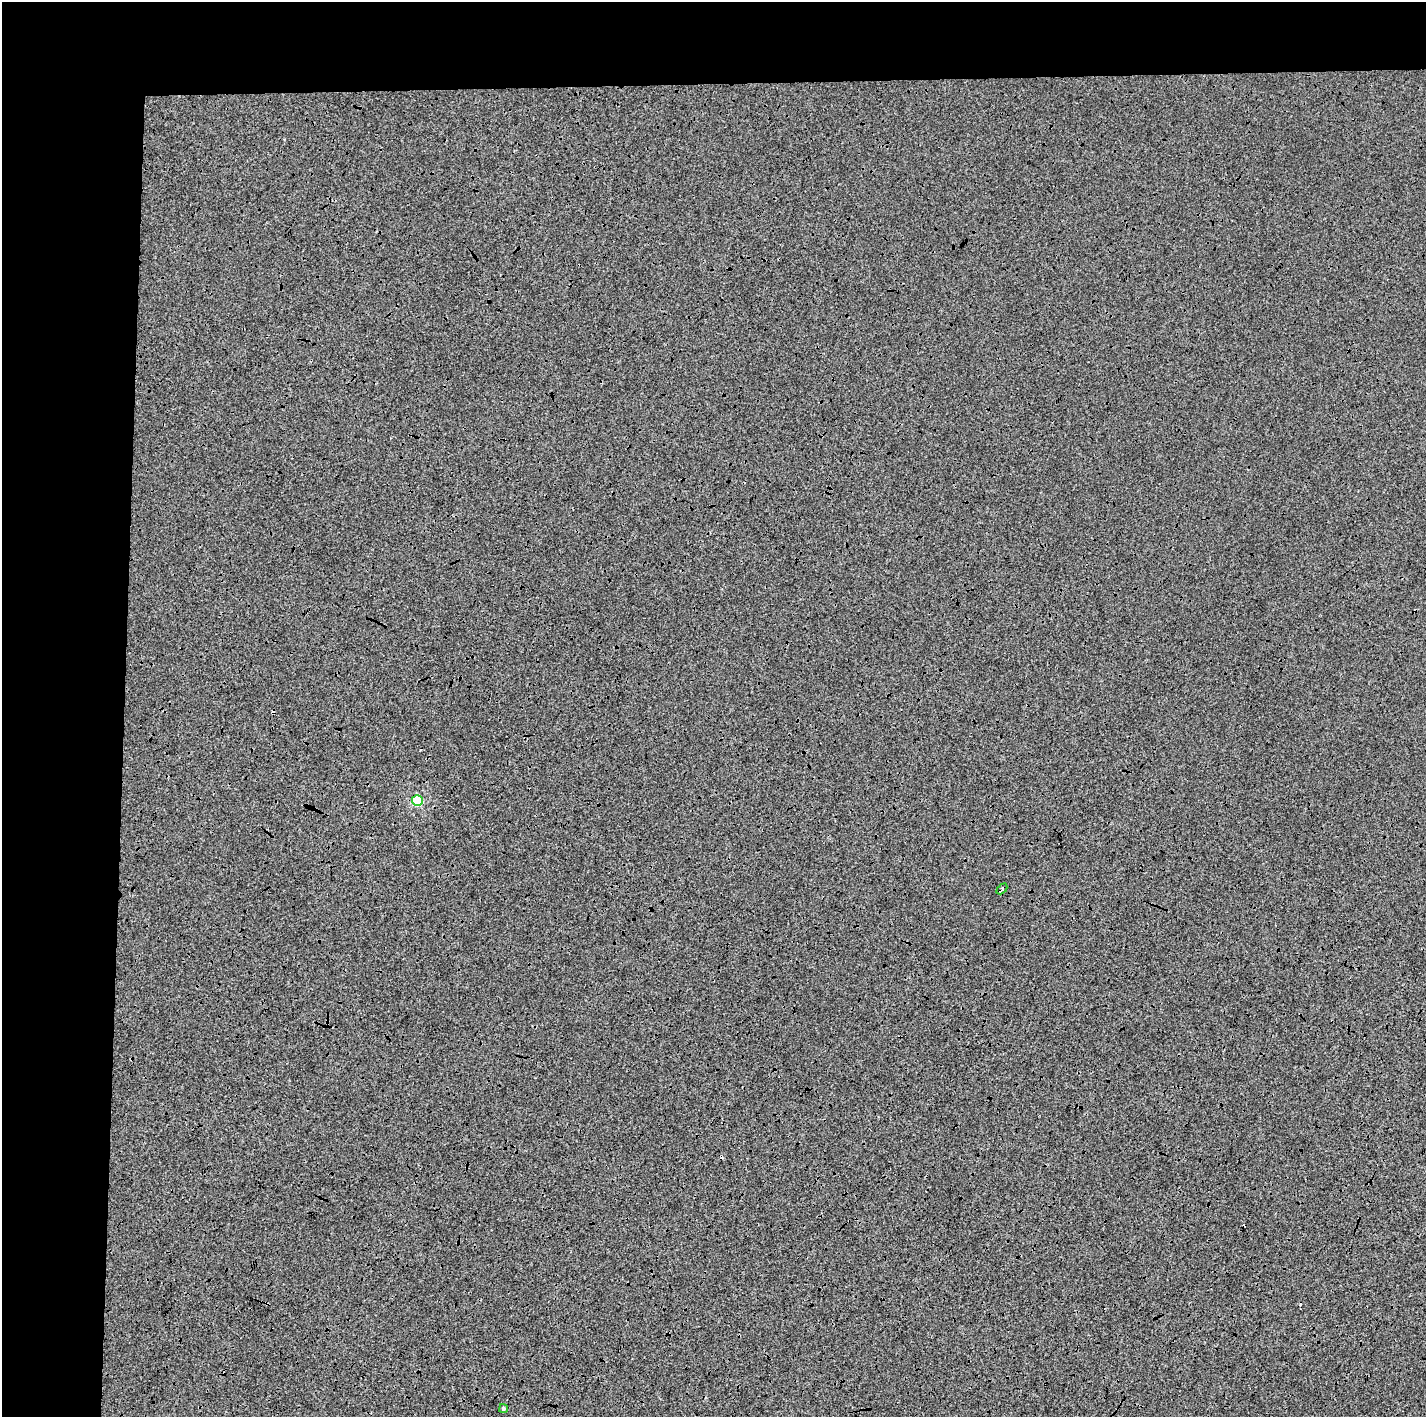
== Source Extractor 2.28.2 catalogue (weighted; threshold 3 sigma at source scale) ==
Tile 1 of 3 x 3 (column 1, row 1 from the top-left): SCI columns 13-1436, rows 2977-4391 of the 4284 x 4538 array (HDU 1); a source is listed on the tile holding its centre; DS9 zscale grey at full resolution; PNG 1428 x 1419 px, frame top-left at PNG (2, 2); each listed source drawn as its Kron ellipse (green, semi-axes under 4 px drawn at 4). Shown black and unused: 15% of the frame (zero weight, under 3 of 4 exposures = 2% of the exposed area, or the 3 px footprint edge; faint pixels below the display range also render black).
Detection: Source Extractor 2.28.2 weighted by HDU 2 'WHT'; one run over the whole footprint, this tile lists its part. Background -0.00124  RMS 0.0065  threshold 0.0293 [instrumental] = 3 sigma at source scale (4.5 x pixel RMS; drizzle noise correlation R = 1.50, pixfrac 1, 0.0396/0.0396 arcsec/px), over >= 5 px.
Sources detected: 3; all 3 listed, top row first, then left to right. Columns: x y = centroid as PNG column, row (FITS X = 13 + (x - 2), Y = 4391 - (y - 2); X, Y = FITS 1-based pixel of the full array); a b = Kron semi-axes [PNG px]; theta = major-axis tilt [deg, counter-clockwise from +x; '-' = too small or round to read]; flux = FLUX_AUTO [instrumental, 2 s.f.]
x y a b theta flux
417 801 5 5 - 38
1002 889 6 3 45 3
503 1409 4 4 - 1.1
Overlapping masked pixels (flux is a lower limit): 1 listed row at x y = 1002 889